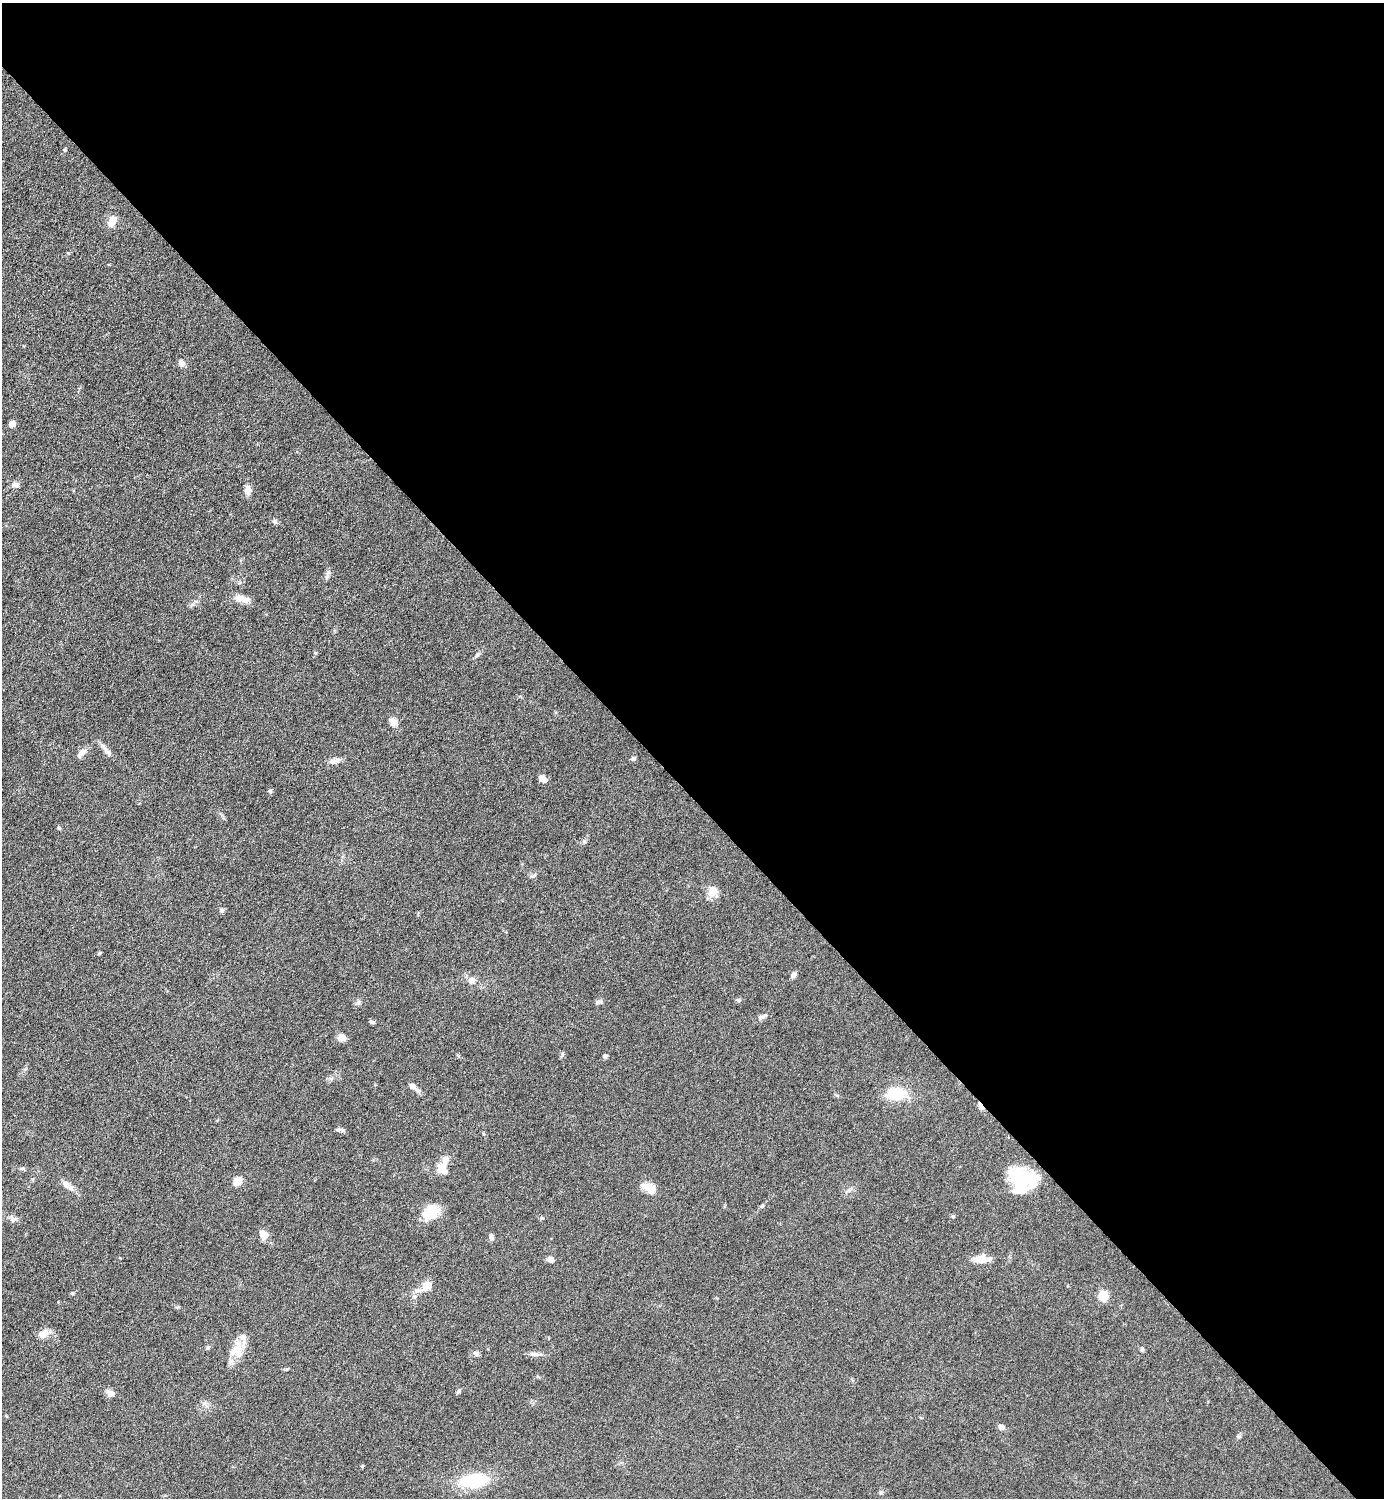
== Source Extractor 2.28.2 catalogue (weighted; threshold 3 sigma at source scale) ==
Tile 8 of 4 x 4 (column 4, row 2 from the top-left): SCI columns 4454-5835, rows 3000-4495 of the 6003 x 6003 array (HDU 1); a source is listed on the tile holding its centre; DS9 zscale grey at full resolution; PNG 1386 x 1500 px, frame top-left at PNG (2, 3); no overlay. Shown black and unused: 53% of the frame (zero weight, under 6 of 12 exposures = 1% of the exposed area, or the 3 px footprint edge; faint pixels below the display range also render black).
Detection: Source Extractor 2.28.2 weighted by HDU 2 'WHT'; one run over the whole footprint, this tile lists its part. Background 0.0872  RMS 0.0039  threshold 0.016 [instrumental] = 3 sigma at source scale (4.09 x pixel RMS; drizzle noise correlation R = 1.36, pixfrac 0.8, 0.05/0.05 arcsec/px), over >= 5 px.
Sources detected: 63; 2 inside a brighter object's white glare — not listed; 2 inside a brighter listed object's ellipse — not listed separately; the other 59 listed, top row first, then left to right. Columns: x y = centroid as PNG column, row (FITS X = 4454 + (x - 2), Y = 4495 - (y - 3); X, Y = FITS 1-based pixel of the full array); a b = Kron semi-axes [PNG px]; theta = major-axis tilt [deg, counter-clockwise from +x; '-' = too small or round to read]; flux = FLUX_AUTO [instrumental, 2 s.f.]
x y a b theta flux
65 150 4 4 - 0.4
112 221 15 8 72 3.2
181 363 7 6 - 2.1
12 424 5 5 - 4.4
16 485 10 6 3 1.2
248 490 12 7 87 2.2
274 522 7 5 -22 0.77
241 599 22 8 -15 3.1
393 722 11 9 -52 2
106 750 23 5 -53 1.9
81 753 15 7 43 2
633 759 7 5 33 0.74
334 761 15 6 9 1.8
542 779 8 6 -26 2.6
270 791 6 4 -45 0.5
59 828 5 5 - 0.51
534 876 8 3 19 0.59
712 891 14 11 38 3.2
221 910 6 6 - 0.74
793 974 9 5 41 0.96
471 980 9 9 - 2
358 1002 6 5 - 0.74
598 1002 9 6 24 0.88
762 1017 15 5 24 1.2
373 1022 7 5 -18 0.61
342 1038 10 7 -10 2.2
563 1054 6 4 88 0.54
605 1056 5 5 - 0.69
413 1086 13 6 -38 2.1
896 1094 22 13 -9 11
980 1106 11 4 -61 1.5
342 1130 6 6 - 0.76
22 1169 8 4 -7 0.58
442 1169 14 11 -67 3.8
1022 1177 35 18 -15 17
237 1181 10 8 53 3.1
67 1185 16 7 -36 3
651 1190 16 12 -90 3.4
762 1206 6 3 19 0.46
431 1212 19 17 18 7.4
953 1216 6 4 0 0.45
13 1219 9 7 -13 1.5
264 1235 9 7 -51 4.3
491 1237 8 5 -79 1
550 1259 6 6 - 2
980 1259 19 11 -5 4
427 1285 13 10 42 3.7
1103 1296 9 8 - 5.5
44 1334 15 9 37 3.1
208 1348 5 5 - 0.57
236 1349 26 16 73 6.4
1142 1349 5 4 - 0.58
476 1354 8 6 -36 1
535 1354 13 6 -7 1.5
458 1391 8 4 50 0.63
110 1393 11 8 -14 1.8
1001 1427 7 6 - 1.6
362 1466 4 3 - 0.35
474 1480 27 14 8 18
Overlapping masked pixels (flux is a lower limit): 1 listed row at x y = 980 1106
Unlisted compact peaks at least as high as the median listed source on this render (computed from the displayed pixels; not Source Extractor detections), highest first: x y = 68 253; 99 953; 193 604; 584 841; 72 1293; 477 655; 315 653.